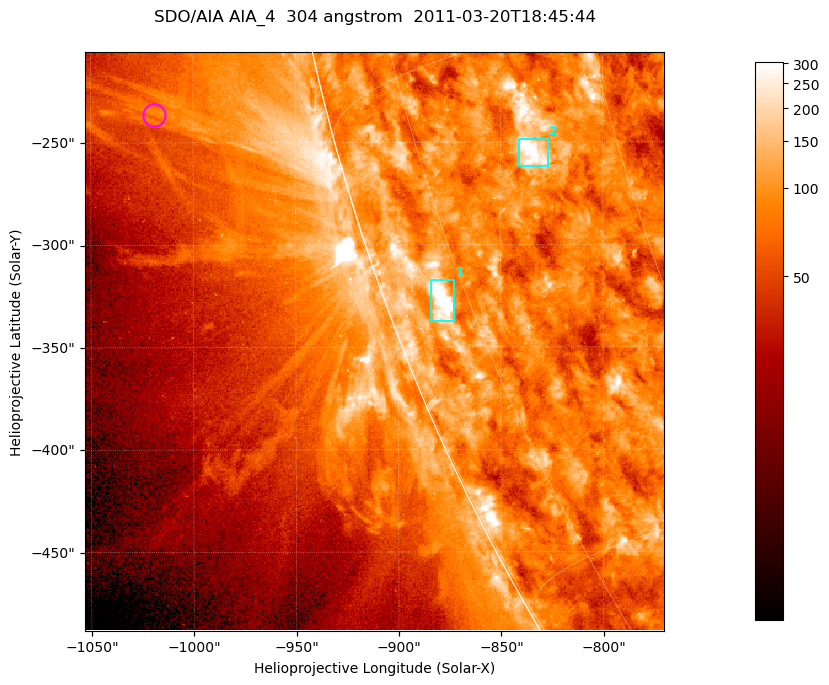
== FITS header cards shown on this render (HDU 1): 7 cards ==
TELESCOP= 'SDO/AIA '           / For AIA: SDO/AIA
INSTRUME= 'AIA_4   '           / For AIA: AIA_ATA1, AIA_ATA2, AIA_ATA3 or AIA_AT
WAVELNTH=                  304 / [angstrom] Wavelength
WAVEUNIT= 'angstrom'           / Wavelength unit: angstrom
DATE-OBS= '2011-03-20T18:45:44.139' / [ISO] Date when observation started; ISO 8
CTYPE1  = 'HPLN-TAN'           / CTYPE1; Typically HPLN
CTYPE2  = 'HPLT-TAN'           / CTYPE2; Typically HPLT

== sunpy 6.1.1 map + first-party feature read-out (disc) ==
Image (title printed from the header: SDO/AIA AIA_4  304 angstrom  2011-03-20T18:45:44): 471 x 471 px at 0.6 arcsec/px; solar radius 964 arcsec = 1606 px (partial field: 1.2% of the solar disc is inside the frame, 44% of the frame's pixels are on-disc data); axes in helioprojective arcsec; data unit not stated in the header (colour bar unlabelled)
Orientation: roll -0.132 deg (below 1 deg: not rotated)
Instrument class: DISC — disc imager (sunpy class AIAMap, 304 A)
Bright regions (active regions / flare kernels): reference = the on-disc median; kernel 5 px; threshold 5 sigma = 144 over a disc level ~84.4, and >= 1.15x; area >= 221 px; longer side >= 6 px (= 3.6 arcsec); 2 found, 2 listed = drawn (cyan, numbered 1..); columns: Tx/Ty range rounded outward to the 2 arcsec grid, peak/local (2 s.f.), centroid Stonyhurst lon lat
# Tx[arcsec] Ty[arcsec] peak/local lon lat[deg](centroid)
1 -884..-872 -338..-316 9.7 -78 -21
2 -842..-826 -262..-248 4.5 -66 -18
Off-limb structures (1.02-1.3 R_sun): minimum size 110 px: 6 found; the strongest spans PA ~100..105 deg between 1.05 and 1.12 R_sun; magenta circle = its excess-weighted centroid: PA ~105 deg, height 1.09 R_sun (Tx ~-1020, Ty ~-236 arcsec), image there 2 x the reference